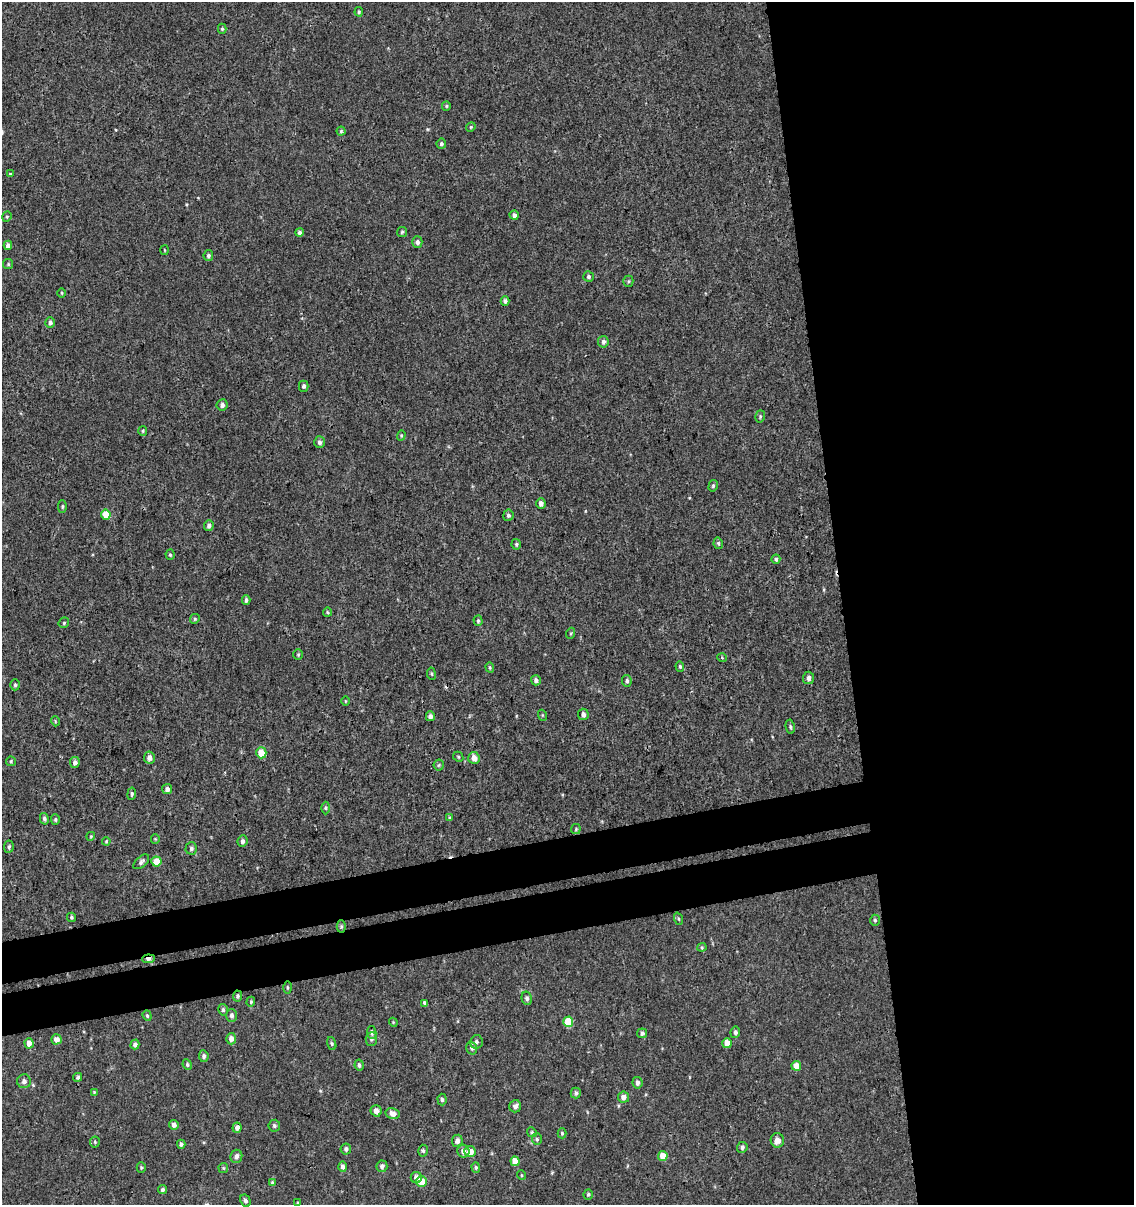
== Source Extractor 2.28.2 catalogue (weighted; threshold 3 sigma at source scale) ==
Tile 8 of 4 x 4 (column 4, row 2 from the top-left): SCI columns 3477-4608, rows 2456-3658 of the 4644 x 4910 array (HDU 1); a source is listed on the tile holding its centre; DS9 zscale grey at full resolution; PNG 1136 x 1207 px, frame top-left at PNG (2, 2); each listed source drawn as its Kron ellipse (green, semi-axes under 4 px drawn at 4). Shown black and unused: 31% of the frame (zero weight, under 3 of 4 exposures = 4% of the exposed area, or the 3 px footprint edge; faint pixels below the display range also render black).
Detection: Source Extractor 2.28.2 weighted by HDU 2 'WHT'; one run over the whole footprint, this tile lists its part. Background 5.43e-06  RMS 0.0026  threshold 0.0117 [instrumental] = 3 sigma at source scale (4.5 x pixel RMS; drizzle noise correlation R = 1.50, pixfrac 1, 0.0396/0.0396 arcsec/px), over >= 5 px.
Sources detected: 156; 2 cosmic-ray / hot-pixel residue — neither listed nor drawn; the other 154 listed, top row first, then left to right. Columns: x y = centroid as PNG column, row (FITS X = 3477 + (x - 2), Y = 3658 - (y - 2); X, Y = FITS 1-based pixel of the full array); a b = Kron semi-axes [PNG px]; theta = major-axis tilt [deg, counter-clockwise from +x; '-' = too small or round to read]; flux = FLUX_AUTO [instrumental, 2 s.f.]
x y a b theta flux
359 12 5 4 - 0.36
222 29 5 4 - 0.35
446 106 5 4 - 0.3
471 127 5 4 - 0.35
341 131 4 4 - 0.34
441 144 5 5 - 0.49
10 174 3 3 - 0.28
514 215 4 4 - 0.99
7 217 5 4 - 0.35
299 232 4 4 - 0.62
402 232 5 5 - 0.39
417 242 5 5 - 0.86
8 245 5 4 - 1.1
164 250 5 3 - 0.23
208 256 5 5 - 0.53
8 264 5 5 - 0.39
589 277 5 5 - 0.54
628 281 5 5 - 0.39
62 293 5 3 - 0.26
505 301 5 4 - 0.73
50 323 5 5 - 0.83
603 342 5 5 - 0.66
304 386 5 5 - 0.63
222 405 6 5 - 0.91
760 416 6 5 - 0.42
143 431 5 4 - 0.32
401 435 5 4 - 0.3
320 442 6 5 - 0.81
713 486 6 4 75 0.42
541 503 5 4 - 1.1
62 506 6 4 90 0.39
106 514 5 4 - 6
508 515 5 5 - 0.61
209 525 5 4 - 0.83
718 543 6 4 -78 0.45
516 544 5 4 - 0.45
170 555 5 4 - 0.39
776 559 4 4 - 0.44
246 600 5 3 - 0.54
327 612 5 4 - 0.32
195 619 5 4 - 0.36
478 621 5 4 - 0.42
64 623 6 4 47 0.37
571 633 5 3 - 0.28
298 655 5 5 - 0.35
722 658 5 3 - 0.26
680 666 5 4 - 0.37
490 667 5 4 - 0.34
431 674 6 3 -81 0.3
808 678 6 5 - 1
536 680 5 5 - 0.85
627 681 6 5 - 0.61
15 685 5 4 - 0.39
345 701 4 3 - 0.22
583 714 6 5 - 1.1
542 715 5 3 - 0.24
430 716 5 4 - 1.2
55 721 5 3 - 0.24
790 727 7 4 -80 0.46
261 753 5 5 - 4.5
149 757 6 5 - 1.3
458 757 5 4 - 0.35
474 758 6 5 - 1.8
11 761 5 4 - 0.32
75 762 5 5 - 0.91
439 765 5 5 - 0.39
167 789 5 5 - 1
132 794 6 4 82 0.4
325 808 6 4 -89 0.44
450 818 4 3 - 0.37
44 819 6 4 -77 0.61
55 819 5 4 - 0.38
576 829 5 4 - 0.34
91 836 4 3 - 0.26
155 839 5 4 - 0.28
106 841 4 3 - 0.27
243 841 6 5 - 0.8
9 847 6 5 - 0.56
191 848 6 6 - 0.62
156 861 5 5 - 5.4
141 862 9 5 42 0.72
71 917 5 4 - 0.52
678 919 6 4 -70 0.35
875 920 5 4 - 0.42
341 926 6 4 90 0.41
702 947 4 4 - 0.31
148 959 6 4 6 1.2
287 988 6 3 -89 0.31
238 996 5 4 - 0.54
527 998 7 5 -78 0.7
251 1002 5 4 - 0.32
424 1003 4 3 - 0.57
223 1010 6 4 -76 0.56
231 1015 6 5 - 0.79
147 1016 5 4 - 0.33
393 1022 4 3 - 0.22
568 1022 5 5 - 8.5
372 1032 6 4 -79 0.71
735 1032 5 5 - 0.7
642 1033 5 5 - 0.7
56 1039 5 5 - 1.8
231 1039 5 5 - 1.4
371 1039 7 6 - 0.65
476 1042 7 6 - 0.69
29 1043 5 4 - 2.2
332 1043 7 4 -71 0.4
727 1043 5 4 - 2.4
135 1044 5 4 - 0.84
472 1048 6 5 - 0.74
204 1056 6 5 - 0.7
187 1064 5 4 - 0.42
359 1065 5 4 - 0.68
796 1066 5 5 - 2.9
78 1077 5 4 - 0.47
24 1081 7 7 - 0.9
637 1083 6 5 - 0.89
94 1092 3 3 - 0.19
576 1093 5 5 - 0.62
623 1097 5 5 - 1.4
442 1100 6 4 -87 0.55
515 1106 6 6 - 1
376 1111 6 5 - 1.6
393 1113 7 5 -14 1.8
174 1125 5 4 - 1.1
274 1126 6 5 - 0.53
237 1128 5 4 - 1.1
532 1132 5 4 - 0.37
562 1133 5 4 - 0.37
537 1139 6 5 - 0.46
777 1140 7 6 - 1.6
457 1141 6 5 - 1.2
95 1142 5 5 - 0.39
181 1144 4 4 - 0.6
742 1147 5 5 - 0.67
346 1149 5 5 - 0.82
423 1151 6 4 -86 0.55
463 1151 6 6 - 1.4
470 1152 6 5 - 3.1
236 1156 7 6 - 1.1
663 1156 5 4 - 4
515 1161 5 4 - 3.4
382 1166 6 5 - 0.83
343 1167 5 4 - 0.9
476 1167 5 4 - 0.42
141 1168 5 4 - 0.32
223 1168 5 5 - 0.31
521 1175 5 3 - 0.25
416 1177 6 5 - 1.2
421 1181 5 5 - 3.5
272 1182 4 4 - 0.25
162 1190 4 4 - 0.58
588 1194 5 5 - 0.44
245 1201 6 5 - 0.76
298 1203 4 3 - 0.22
Overlapping masked pixels (flux is a lower limit): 3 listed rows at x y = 341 926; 148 959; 238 996